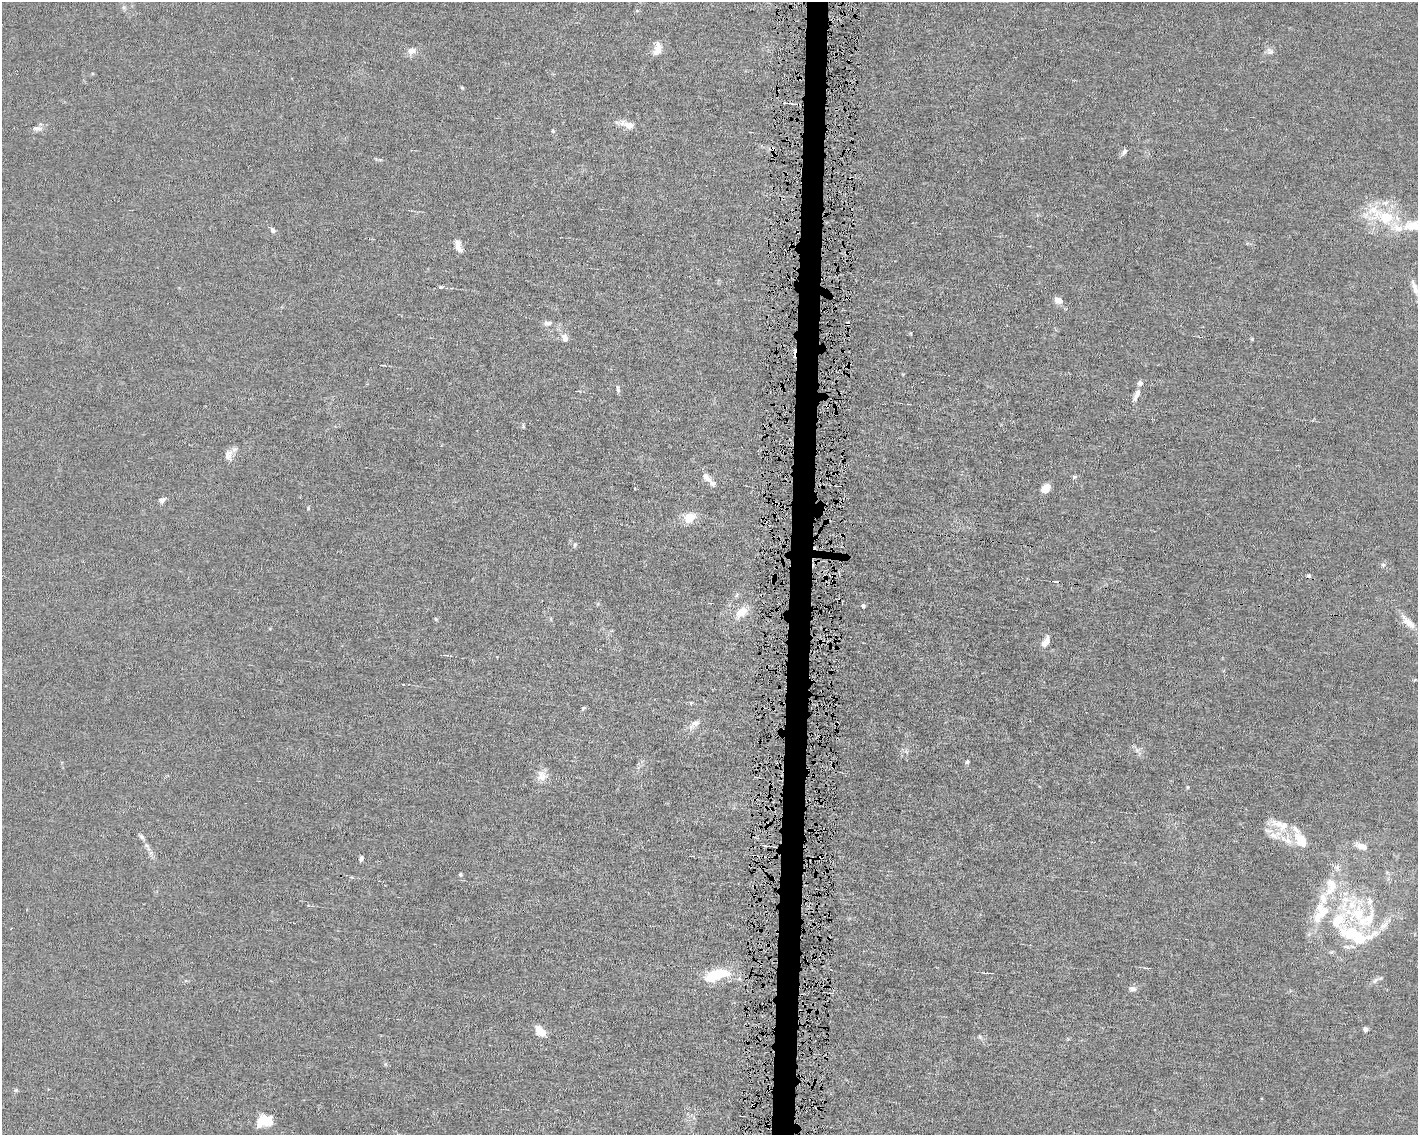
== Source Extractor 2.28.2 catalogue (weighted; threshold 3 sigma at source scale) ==
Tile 5 of 3 x 4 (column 2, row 2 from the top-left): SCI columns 1523-2938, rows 2269-3401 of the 4568 x 4535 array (HDU 1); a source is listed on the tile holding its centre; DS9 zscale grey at full resolution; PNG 1420 x 1137 px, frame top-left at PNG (2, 2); no overlay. Shown black and unused: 2% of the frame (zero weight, under 4 of 8 exposures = <1% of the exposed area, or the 3 px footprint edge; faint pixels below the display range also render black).
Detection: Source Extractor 2.28.2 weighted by HDU 2 'WHT'; one run over the whole footprint, this tile lists its part. Background 0.0157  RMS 0.0024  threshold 0.00967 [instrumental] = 3 sigma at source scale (4.09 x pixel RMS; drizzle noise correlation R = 1.36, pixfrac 0.8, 0.05/0.05 arcsec/px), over >= 5 px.
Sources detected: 88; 1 inside a brighter object's white glare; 6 cosmic-ray / hot-pixel residue — not listed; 19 inside a brighter listed object's ellipse — not listed separately; the other 62 listed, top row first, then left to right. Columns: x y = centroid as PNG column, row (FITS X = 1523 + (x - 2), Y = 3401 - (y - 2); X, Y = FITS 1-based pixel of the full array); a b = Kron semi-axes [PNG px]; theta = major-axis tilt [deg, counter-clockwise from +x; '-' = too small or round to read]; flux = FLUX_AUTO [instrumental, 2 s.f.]
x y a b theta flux
658 49 16 8 74 2
412 51 12 9 3 1.2
1270 51 10 8 -39 0.88
462 87 6 4 -3 0.22
629 125 13 8 -15 2
37 128 12 6 1 0.89
553 131 5 3 - 0.21
1124 151 9 5 60 0.69
1375 211 29 14 -36 6.3
1412 225 26 14 8 4.3
273 230 8 6 -50 0.59
458 246 15 7 -75 1.6
441 287 6 4 -17 0.3
1415 288 22 7 -68 2
1059 300 9 6 -20 1.6
548 323 11 7 1 0.93
565 338 10 8 -72 1.3
1252 339 5 4 - 0.22
618 389 10 4 -80 0.49
1137 394 15 6 66 1.2
523 426 8 3 -86 0.27
228 455 15 10 77 1.7
706 477 13 7 -48 1.3
1075 477 7 4 27 0.35
1046 488 10 8 47 1.9
162 500 8 6 42 0.76
690 518 13 11 29 3.3
575 545 7 4 70 0.33
1383 565 6 5 - 0.4
863 606 5 5 - 0.35
741 612 20 12 37 2.6
436 619 6 3 -70 0.23
1408 623 23 9 -41 2.5
1045 642 15 7 63 1.5
691 703 5 3 - 0.19
583 708 6 4 45 0.3
695 724 19 7 33 1.3
967 762 5 5 - 0.34
541 776 16 13 -76 2.1
1188 787 4 4 - 0.23
1279 823 21 10 0 2.8
1273 835 15 9 -8 2
142 837 8 5 -28 0.49
1301 841 24 13 -59 4.1
764 845 6 3 -19 0.32
147 846 7 4 -19 0.38
1362 846 15 8 -22 1.8
754 856 4 2 - 0.27
361 858 5 4 - 0.57
460 874 5 4 - 0.3
1331 886 27 15 80 6.3
1368 919 37 18 45 9.5
1338 920 57 21 53 14
1357 937 44 16 -42 9.8
989 973 8 2 0 0.31
716 975 26 10 17 9.3
1375 980 10 6 52 0.71
1133 989 8 6 -16 0.83
1365 1029 6 5 - 0.55
540 1031 12 8 -42 2.8
16 1090 6 5 - 0.3
261 1121 15 8 61 2.7
Overlapping masked pixels (flux is a lower limit): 1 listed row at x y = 754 856
Isophote crosses this tile's border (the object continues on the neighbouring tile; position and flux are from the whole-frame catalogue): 2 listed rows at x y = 1412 225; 1415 288
Unlisted compact peaks at least as high as the median listed source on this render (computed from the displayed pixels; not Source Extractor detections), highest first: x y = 308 508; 980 1037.